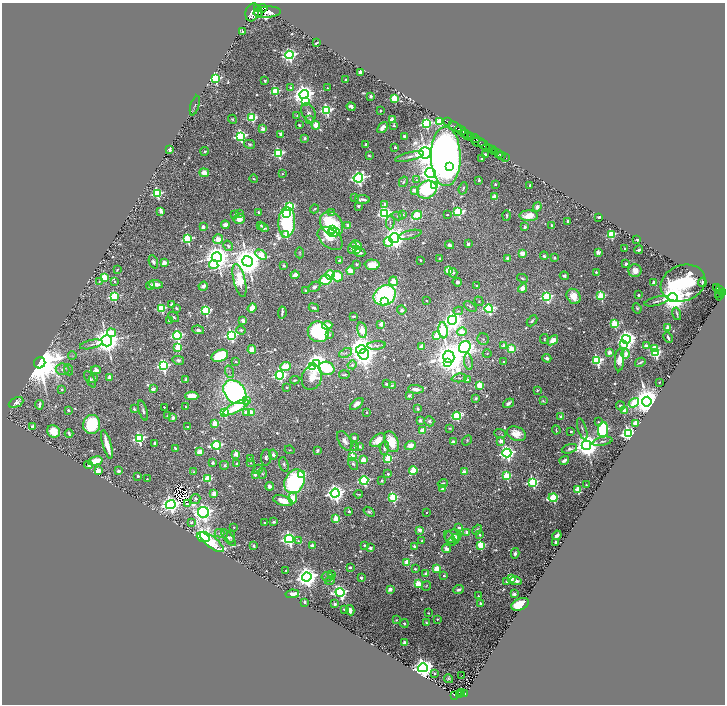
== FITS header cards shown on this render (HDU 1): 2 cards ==
NAXIS1  =                 1445
NAXIS2  =                 1404

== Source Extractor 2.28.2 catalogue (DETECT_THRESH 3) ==
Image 1445 x 1404 px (HDU 1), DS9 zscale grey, zoomed out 1/2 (1 PNG px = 2 x 2 image px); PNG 727 x 706 px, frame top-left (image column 1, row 1403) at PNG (2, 3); each listed source drawn as its Kron ellipse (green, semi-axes under 4 px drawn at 4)
Background 1.01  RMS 0.019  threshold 0.0583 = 3 sigma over >= 5 px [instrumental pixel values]
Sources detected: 827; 45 cannot appear on this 1/2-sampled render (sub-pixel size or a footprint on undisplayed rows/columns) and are neither listed nor drawn; of the other 782, the 500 brightest by FLUX_AUTO listed and drawn (282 fainter detections omitted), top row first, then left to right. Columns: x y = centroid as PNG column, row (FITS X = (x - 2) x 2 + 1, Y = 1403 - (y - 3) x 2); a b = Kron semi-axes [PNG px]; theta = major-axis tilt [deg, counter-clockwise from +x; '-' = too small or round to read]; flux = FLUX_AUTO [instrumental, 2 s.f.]
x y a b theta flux
263 8 5 3 - 1800
258 9 4 2 - 1600
252 12 9 6 71 6600
267 12 14 5 4 9700
258 13 4 3 - 1800
243 32 3 2 - 33
316 43 4 2 - 8.3
289 55 4 4 - 1400
360 72 3 3 - 23
215 78 3 3 - 660
346 80 2 2 - 29
265 81 2 2 - 27
290 88 2 2 - 15
327 88 2 2 - 7.9
275 91 3 3 - 370
304 94 5 4 - 4300
371 96 2 2 - 40
394 98 3 3 - 280
305 102 4 3 - 100
195 106 10 3 74 9.1
351 107 4 2 - 31
326 110 4 4 - 720
381 110 2 2 - 19
308 113 10 6 -67 23
297 116 2 2 - 5.1
252 118 4 3 - 420
232 119 5 4 - 5.6
310 120 4 3 - 7.2
392 120 3 2 - 130
439 121 4 3 - 370
447 121 2 1 - 34
426 124 4 4 - 720
299 125 3 2 - 6.9
316 125 4 3 - 180
394 125 3 2 - 5.8
455 127 7 2 -32 1700
383 128 6 3 50 37
263 129 3 2 - 75
461 130 6 2 -28 1800
280 134 4 3 - 18
465 134 4 2 - 610
240 136 4 4 - 1000
404 136 3 2 - 15
467 136 4 2 - 560
471 136 3 2 - 830
305 138 2 2 - 30
475 139 4 2 - 350
478 142 7 4 -13 1100
250 144 5 4 - 7.9
366 144 2 2 - 18
484 145 6 3 -34 3600
395 147 2 2 - 17
490 148 2 2 - 920
170 150 3 3 - 15
492 150 3 2 - 580
205 151 4 3 - 7
495 151 2 2 - 580
278 153 4 4 - 630
425 153 6 5 - 8400
498 153 3 2 - 220
485 154 2 2 - 20
502 155 2 1 - 170
369 156 3 2 - 6
409 156 15 4 14 18
446 156 30 15 -89 3300
506 158 2 1 - 81
482 159 2 2 - 15
450 166 4 3 - 2300
204 173 4 3 - 56
430 173 5 5 - 3700
282 174 2 2 - 6.8
358 178 5 4 - 1600
254 179 4 2 - 5.5
417 180 3 3 - 5.5
479 180 2 2 - 16
403 182 5 3 - 6.2
495 184 2 2 - 14
435 185 4 3 - 410
530 185 2 2 - 18
463 188 6 2 72 5.5
414 190 2 2 - 68
427 190 10 8 30 500
157 193 3 3 - 570
494 197 3 2 - 110
355 198 2 2 - 26
363 199 7 3 -3 16
385 204 3 3 - 48
358 206 2 2 - 32
290 207 4 4 - 510
537 207 5 4 - 23
315 209 5 3 - 5.6
161 211 3 2 - 75
258 212 3 2 - 5.5
332 212 3 3 - 5.2
458 212 4 3 - 610
240 213 2 2 - 16
287 213 3 3 - 330
385 213 4 4 - 1100
235 215 3 2 - 6.2
403 215 3 3 - 7.3
417 215 5 3 - 240
447 215 2 2 - 13
506 215 5 2 - 6
397 216 6 4 -13 8.3
529 216 9 5 -1 71
599 217 4 2 - 12
239 219 5 5 - 45
568 221 2 2 - 21
287 222 15 8 87 710
390 222 7 3 87 9.2
332 224 13 10 -53 530
225 225 4 3 - 26
261 225 3 2 - 5
348 225 2 2 - 49
552 225 3 2 - 6.4
203 227 2 2 - 64
264 227 5 2 - 10
525 227 3 2 - 8.7
332 230 3 2 - 130
333 232 6 3 13 260
611 234 3 3 - 420
286 235 4 3 - 200
410 235 12 3 13 9.9
394 238 5 5 - 4200
188 239 4 3 - 500
218 239 5 4 - 150
330 239 14 9 -39 96
637 240 3 2 - 6.3
388 242 5 3 - 110
468 244 2 2 - 40
356 245 5 4 - 39
450 245 4 3 - 16
228 246 5 4 - 12
352 248 6 4 72 17
625 248 2 2 - 16
356 249 3 2 - 170
639 250 4 3 - 9.4
360 252 5 3 - 15
598 252 2 2 - 83
300 253 5 4 - 5.5
522 253 3 2 - 110
261 255 6 4 -32 160
544 256 4 3 - 8.3
217 257 5 5 - 7500
440 258 3 3 - 5.3
507 258 2 2 - 24
554 258 2 2 - 9.3
421 260 3 2 - 7.2
247 261 5 5 - 11000
340 261 3 2 - 31
153 262 7 4 -69 14
164 263 3 3 - 110
356 264 2 2 - 17
626 264 3 2 - 15
214 265 5 3 - 260
372 265 7 5 -3 67
284 266 2 2 - 33
117 270 3 2 - 5.2
448 270 3 3 - 240
350 271 4 3 - 78
635 271 6 6 - 42
596 272 2 2 - 9.3
453 273 5 4 - 11
295 275 4 3 - 42
330 275 5 4 - 130
337 276 5 5 - 130
564 276 4 3 - 12
104 277 3 3 - 250
522 278 5 3 - 5.6
326 280 6 4 10 240
99 281 3 2 - 5.8
239 281 17 6 -76 630
393 281 4 3 - 170
115 282 3 2 - 8.5
457 282 5 4 - 12
702 282 4 2 - 8.9
654 283 3 2 - 86
683 283 23 18 20 560
156 284 7 3 -4 44
151 286 4 3 - 11
203 286 5 3 - 16
476 286 2 2 - 8.5
314 287 6 4 30 19
523 288 5 4 - 37
717 288 3 2 - 280
719 290 3 2 - 290
306 291 3 2 - 7.8
723 292 3 2 - 610
719 293 4 2 - 410
385 295 11 9 30 760
638 295 2 2 - 25
719 295 5 3 - 360
574 296 8 6 -56 70
601 296 3 3 - 360
114 297 3 3 - 480
547 297 4 4 - 660
673 297 5 4 - 11000
384 301 4 3 - 240
426 301 2 2 - 12
479 301 5 4 - 6.8
657 301 13 3 14 15
172 304 3 3 - 21
470 307 7 3 -33 8
162 308 3 3 - 400
176 308 3 2 - 7.6
252 308 5 4 - 49
314 308 5 3 - 10
637 308 5 3 - 6.7
489 309 4 4 - 800
206 310 4 3 - 560
402 310 4 4 - 11
458 311 5 3 - 5.6
282 313 6 2 82 11
677 314 6 2 -76 7.7
354 316 4 2 - 7.1
173 317 6 3 -40 6.6
169 320 2 2 - 23
452 320 4 4 - 3000
243 321 3 3 - 23
532 321 6 3 47 8.4
381 324 2 2 - 86
615 324 3 3 - 360
327 325 5 3 - 53
668 328 2 2 - 150
198 330 6 3 -9 15
241 330 5 4 - 7.6
362 330 8 4 -79 230
443 330 8 4 -83 620
318 332 11 10 - 490
462 332 5 4 - 140
111 333 4 3 - 130
231 335 4 4 - 1100
329 335 2 2 - 26
177 336 4 4 - 850
437 336 3 3 - 140
668 338 5 2 - 11
483 339 6 5 - 7.1
544 339 5 3 - 4.9
626 339 4 4 - 3400
553 340 6 4 37 41
107 341 5 5 - 8200
91 344 11 3 13 12
624 344 4 3 - 170
376 345 9 4 5 10
422 346 3 2 - 100
504 346 3 2 - 60
646 346 2 2 - 69
465 347 6 5 - 3300
178 348 3 3 - 260
361 349 5 4 - 6000
511 349 3 3 - 150
655 349 3 3 - 280
252 350 4 4 - 46
609 352 3 2 - 50
345 353 7 4 23 8.5
655 353 4 3 - 590
364 354 5 5 - 3100
487 354 4 3 - 5.3
626 354 4 3 - 79
72 355 4 4 - 5.1
220 356 8 5 22 220
449 357 6 5 - 14000
547 358 4 3 - 16
178 360 6 4 -14 14
597 360 4 4 - 670
619 360 11 4 86 89
236 362 2 2 - 13
448 362 4 3 - 380
468 362 8 3 -81 10
504 362 2 2 - 9.6
640 362 5 2 - 9.5
40 363 6 5 - 25000
317 363 4 3 - 3700
352 365 4 4 - 11
163 366 4 4 - 950
285 367 5 4 - 98
312 367 4 3 - 660
327 368 8 6 -13 550
62 369 7 6 - 16
69 370 5 4 - 9.2
96 370 5 4 - 23
229 372 6 4 -70 8.7
280 375 4 4 - 860
344 375 5 2 - 6.3
110 377 2 2 - 89
312 377 12 10 69 110
459 378 8 4 5 9.3
90 379 9 3 -62 10
93 379 4 3 - 8.3
467 379 3 3 - 9.3
185 380 4 2 - 8.3
295 380 4 2 - 8.3
659 382 2 2 - 7.2
386 384 2 2 - 27
392 385 3 3 - 6.9
480 385 3 3 - 220
286 387 2 2 - 9.6
153 389 3 2 - 50
416 389 8 3 -6 30
62 390 2 2 - 11
537 390 2 2 - 6
235 392 13 10 -50 1700
192 396 6 4 -2 74
409 396 3 2 - 34
476 398 2 2 - 35
247 400 3 3 - 32
543 401 4 3 - 5.6
16 402 8 4 26 25
647 402 5 4 - 13000
508 403 6 3 34 17
634 403 5 3 - 220
357 404 8 4 38 26
39 405 5 2 - 18
620 406 5 3 - 12
164 407 2 2 - 7.3
186 407 2 2 - 16
236 407 14 5 27 150
134 409 2 2 - 17
418 409 2 2 - 34
69 410 2 2 - 29
143 410 10 3 -71 14
624 410 2 2 - 77
225 412 3 3 - 400
246 412 3 2 - 51
366 412 3 3 - 5.3
251 413 3 2 - 90
168 416 2 2 - 25
457 416 4 3 - 420
561 417 2 2 - 49
173 418 3 2 - 37
420 420 3 3 - 14
429 421 5 4 - 9.2
598 422 2 2 - 7.8
215 423 3 3 - 150
636 423 3 3 - 150
92 425 10 8 76 320
33 427 3 2 - 71
188 427 2 2 - 14
450 428 3 2 - 5.4
582 429 11 3 -72 9
603 429 7 5 83 660
423 430 3 3 - 140
556 430 4 2 - 5.5
54 431 6 6 - 91
571 431 2 2 - 9
628 433 4 4 - 1800
69 434 4 2 - 9.2
500 434 6 4 -21 6.1
516 434 10 7 -21 63
139 438 4 4 - 810
354 438 3 3 - 14
378 440 9 5 37 49
345 441 11 6 -60 28
467 441 5 4 - 7.1
501 441 3 2 - 66
602 441 10 3 13 10
391 442 11 7 -68 96
453 442 2 2 - 65
155 443 2 2 - 47
107 444 15 3 -74 88
216 445 4 4 - 750
410 445 6 4 21 44
586 445 5 4 - 7000
355 446 4 3 - 6.2
360 446 2 2 - 33
384 448 7 4 87 11
175 449 4 2 - 8.7
569 449 8 4 17 12
290 450 5 3 - 5.2
317 451 4 2 - 8.3
199 452 3 3 - 91
507 453 4 4 - 1700
236 454 3 3 - 130
273 454 5 4 - 17
266 457 8 5 84 13
352 457 3 3 - 230
250 458 3 2 - 6.3
388 458 3 3 - 320
363 460 3 3 - 140
564 460 5 3 - 20
95 461 7 4 14 120
212 463 3 3 - 9.2
237 463 2 2 - 18
251 463 2 2 - 5.9
284 464 7 4 -73 10
353 464 6 4 -62 10
89 465 4 2 - 11
225 465 5 5 - 9.8
258 469 5 3 - 11
413 470 4 3 - 230
98 471 3 3 - 140
118 471 3 3 - 17
193 472 3 2 - 4.9
464 472 3 2 - 83
262 473 5 3 - 5.9
255 474 2 2 - 63
388 474 2 2 - 19
301 475 3 3 - 130
138 476 3 2 - 11
507 476 3 3 - 320
147 479 2 2 - 6.7
208 479 3 3 - 290
364 480 4 3 - 700
295 481 12 9 63 840
382 481 2 2 - 34
533 482 4 4 - 740
443 483 5 3 - 8.6
586 485 2 2 - 6.2
270 486 4 3 - 17
443 488 2 2 - 18
578 489 3 3 - 210
214 493 2 2 - 100
335 493 4 4 - 3100
358 494 4 2 - 5.8
393 497 4 4 - 420
293 498 6 4 88 110
553 498 4 3 - 440
195 499 5 5 - 14
283 501 10 5 -16 65
171 504 5 4 - 3000
187 504 3 2 - 6.1
349 511 2 2 - 20
204 512 6 5 - 3200
369 512 6 4 -37 9.3
426 513 2 2 - 5.4
336 519 3 3 - 220
191 522 4 4 - 7.4
274 522 3 2 - 10
265 523 2 2 - 8.6
234 527 2 2 - 5.4
459 527 2 2 - 16
419 530 3 2 - 69
477 530 5 3 - 7.2
466 532 2 2 - 40
220 533 5 3 - 6
480 535 2 2 - 14
557 535 5 3 - 18
453 536 8 6 17 24
203 537 6 4 -21 3200
231 537 6 3 86 5.8
456 537 3 3 - 8.8
228 538 10 4 -51 14
450 538 8 4 -62 15
289 539 4 4 - 1500
454 539 7 4 41 12
298 541 4 3 - 6.2
422 541 2 2 - 9.5
212 542 14 5 -39 180
556 542 2 2 - 24
312 545 2 2 - 40
364 545 2 2 - 7.6
481 545 3 3 - 280
253 546 2 2 - 26
414 546 2 2 - 17
370 548 2 2 - 29
446 549 5 3 - 15
515 553 5 3 - 13
407 562 3 3 - 190
350 567 4 3 - 7.9
415 569 2 2 - 13
437 569 3 3 - 180
285 570 2 2 - 5.9
331 574 2 2 - 41
426 574 2 2 - 58
444 575 2 2 - 20
307 577 5 4 - 5200
328 577 6 5 - 10
361 578 2 2 - 30
511 578 2 2 - 100
330 580 5 3 - 7.6
516 581 6 3 -11 17
506 582 2 2 - 20
418 584 3 3 - 250
426 586 5 4 - 5.1
390 589 3 3 - 33
458 590 5 3 - 13
340 592 4 4 - 1300
292 594 7 3 9 36
514 594 2 2 - 56
478 596 2 2 - 17
304 602 2 2 - 27
480 603 2 2 - 24
335 604 2 2 - 40
520 604 9 5 24 200
345 609 3 2 - 5.9
350 610 5 3 - 30
428 613 2 2 - 5.1
437 619 2 2 - 8.6
396 620 4 3 - 5.1
404 623 4 3 - 8.4
426 623 3 2 - 6.7
404 643 2 2 - 69
423 668 5 4 - 4600
435 673 2 2 - 16
462 675 2 1 - 16
449 679 4 3 - 7.2
461 692 2 1 - 9.7
465 693 2 2 - 69
460 694 2 2 - 70
455 695 2 2 - 56
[282 fainter detections neither listed nor drawn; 45 sub-pixel or undisplayed-footprint detections neither listed nor drawn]